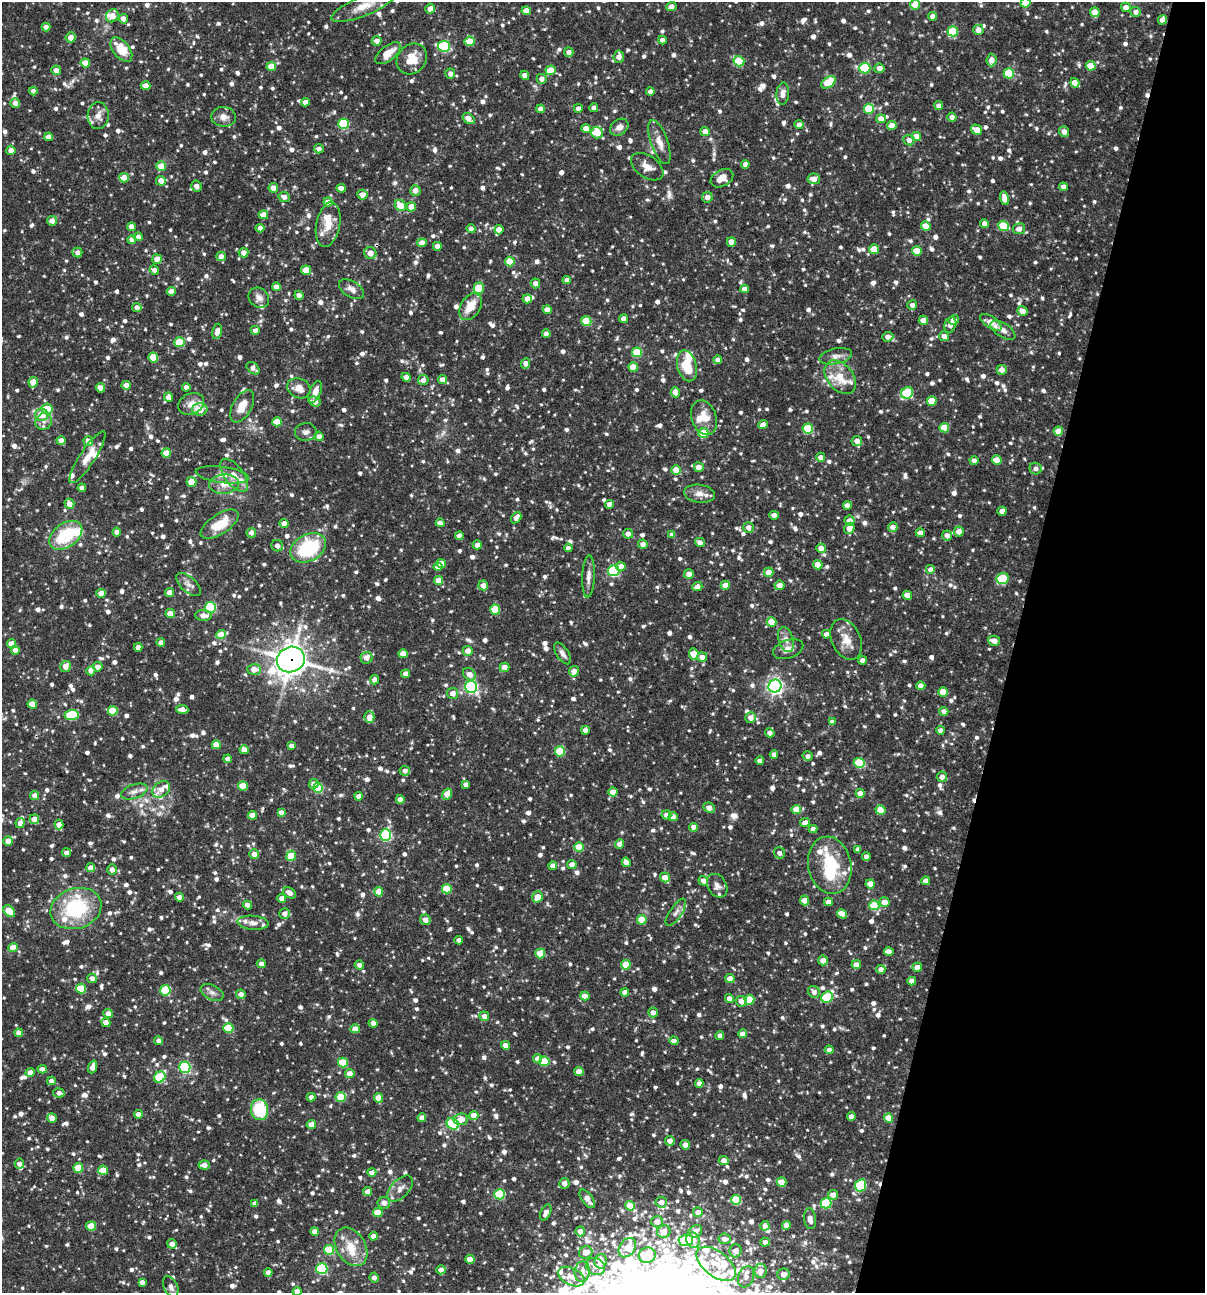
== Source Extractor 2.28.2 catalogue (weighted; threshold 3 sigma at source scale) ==
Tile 8 of 4 x 4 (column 4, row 2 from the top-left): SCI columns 3860-5062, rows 2584-3874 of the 5187 x 5168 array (HDU 1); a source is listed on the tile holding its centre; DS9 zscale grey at full resolution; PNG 1207 x 1295 px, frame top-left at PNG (2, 2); each listed source drawn as its Kron ellipse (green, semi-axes under 4 px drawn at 4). Shown black and unused: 16% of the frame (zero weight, under 3 of 4 exposures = <1% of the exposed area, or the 3 px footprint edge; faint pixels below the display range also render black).
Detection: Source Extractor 2.28.2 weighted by HDU 2 'WHT'; one run over the whole footprint, this tile lists its part. Background 0.0857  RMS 0.0039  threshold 0.0174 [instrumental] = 3 sigma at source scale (4.5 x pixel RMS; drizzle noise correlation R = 1.50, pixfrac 1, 0.05/0.05 arcsec/px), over >= 5 px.
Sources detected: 1450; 2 inside a brighter object's white glare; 4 cosmic-ray / hot-pixel residue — neither listed nor drawn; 54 inside a brighter listed object's ellipse — not listed separately; of the other 1390, all 500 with FLUX_AUTO >= 1.91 (the completeness limit of this list) listed and drawn (890 fainter detections not listed), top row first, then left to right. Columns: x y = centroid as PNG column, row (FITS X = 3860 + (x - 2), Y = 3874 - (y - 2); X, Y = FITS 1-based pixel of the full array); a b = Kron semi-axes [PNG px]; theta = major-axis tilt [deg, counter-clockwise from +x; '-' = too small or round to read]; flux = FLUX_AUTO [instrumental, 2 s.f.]
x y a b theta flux
1025 3 5 5 - 5.2
915 5 5 4 - 7.7
363 6 34 9 22 6.9
671 6 5 4 - 2.7
1126 7 5 4 - 3.3
430 9 5 4 - 2.8
526 11 4 4 - 4.4
1095 12 5 5 - 6.8
1136 12 5 5 - 2
112 16 7 6 - 5.3
933 16 4 4 - 2.4
123 19 5 4 - 3
1162 20 5 4 - 2.5
46 27 4 4 - 3
978 30 5 5 - 2.7
953 31 5 5 - 16
71 37 5 5 - 3.3
662 40 4 4 - 2.7
377 41 5 4 - 2.7
470 41 5 5 - 8.4
444 46 6 5 - 35
121 50 14 8 -51 9.5
569 52 5 4 - 2.5
388 53 15 7 39 5.4
619 57 6 5 - 2.4
412 59 16 14 49 6.7
992 60 6 5 - 3.2
739 61 5 5 - 16
85 63 4 4 - 6.2
271 66 5 4 - 8.1
1091 66 5 5 - 6.3
865 68 5 5 - 22
879 68 5 5 - 2.7
56 70 5 5 - 2.9
551 70 5 5 - 6.7
1009 73 5 5 - 19
450 74 5 5 - 2
525 75 5 4 - 3.1
542 79 5 5 - 2.1
828 82 8 5 35 14
1075 83 5 4 - 4.2
146 86 5 4 - 3.4
33 91 4 4 - 1.9
650 92 4 4 - 2.1
783 94 11 6 84 2.4
305 102 4 4 - 2.6
15 103 5 4 - 2.6
939 106 4 4 - 2.5
578 108 4 4 - 2.2
594 108 4 4 - 2.3
541 109 4 4 - 2.6
869 109 5 5 - 15
98 116 13 10 87 3.5
223 117 12 10 -6 2.8
952 117 4 4 - 2.5
468 119 7 4 -35 3.6
881 119 5 4 - 3.4
343 124 5 5 - 27
799 125 4 4 - 3
892 125 5 4 - 4.1
619 127 10 7 38 2.6
586 129 5 4 - 4.4
977 130 6 4 -31 4.7
1064 131 5 5 - 2.7
705 132 4 4 - 3.6
597 133 6 6 - 7.6
916 136 4 4 - 4.4
49 137 4 4 - 2.8
909 140 6 5 - 2.4
659 142 23 8 -70 4.4
319 149 5 4 - 2
11 150 4 4 - 2.7
745 164 4 4 - 1.9
161 166 5 5 - 7.4
647 167 18 11 -35 3.9
124 178 5 4 - 5
722 178 12 8 29 4.2
814 179 6 5 - 3.3
161 181 5 5 - 3.8
196 186 5 5 - 2.5
1063 187 4 4 - 2.6
273 188 5 5 - 3.2
341 188 4 4 - 4
415 190 5 5 - 2.8
362 195 5 5 - 3.1
284 197 5 5 - 2.7
707 197 5 5 - 2.6
1005 198 7 4 -75 4.4
328 202 4 4 - 4.7
400 205 6 5 - 6.7
411 207 5 4 - 4
263 215 5 4 - 5
52 221 5 5 - 3
328 224 22 12 78 6.1
984 224 4 4 - 2.3
926 226 5 4 - 5.6
1003 226 5 5 - 16
131 227 4 4 - 3.5
260 228 4 4 - 2.3
471 229 4 4 - 2.5
1019 229 6 5 - 2.6
499 230 5 4 - 4.1
138 237 4 4 - 2.5
132 240 4 4 - 2.7
731 242 5 4 - 3.3
422 243 4 4 - 3.5
437 246 4 4 - 2.7
874 249 5 5 - 7.4
917 251 5 4 - 9.3
77 252 5 5 - 2.2
243 253 5 5 - 3
370 253 6 6 - 3.8
221 256 4 4 - 2.9
157 259 5 4 - 3.9
510 261 5 5 - 10
154 270 5 4 - 1.9
306 270 5 4 - 9
567 280 4 4 - 2.3
535 283 5 4 - 2.6
276 287 4 4 - 2.9
479 288 5 5 - 16
351 289 14 8 -31 2.6
744 289 4 4 - 2.6
171 291 4 4 - 3.2
299 295 4 4 - 2.1
259 298 11 9 -39 2.4
527 299 4 4 - 3.7
912 305 5 4 - 2
137 307 4 4 - 2.5
471 307 15 9 59 7.3
547 310 4 4 - 3.2
1022 311 5 4 - 3.4
624 319 4 4 - 2.6
923 320 4 4 - 3.9
954 320 5 4 - 2.8
586 321 5 5 - 14
991 322 12 5 -35 4.5
950 325 8 6 71 2.2
255 330 4 4 - 2.3
1003 330 14 7 -33 2.5
217 331 8 4 80 2.8
546 334 4 4 - 3.2
944 336 5 4 - 2.6
888 337 5 4 - 2.7
180 342 5 5 - 12
637 352 5 5 - 16
836 356 16 7 12 2.6
153 357 5 5 - 9.6
718 360 4 4 - 2.4
526 363 5 4 - 2.5
687 366 16 9 -75 10
633 367 5 4 - 6.8
253 368 7 5 -43 2
1002 370 5 5 - 2.6
406 377 5 4 - 3.1
840 377 19 13 -50 9
423 380 5 5 - 2.4
442 380 4 4 - 3.4
33 382 5 4 - 5.5
126 385 4 4 - 3.7
186 387 4 4 - 2.5
100 388 5 4 - 2.9
299 388 12 9 -26 4
315 392 11 5 67 3.7
675 392 5 4 - 3.6
907 393 6 5 - 24
168 397 4 4 - 2.7
315 401 6 5 - 2.8
932 401 5 4 - 8.1
191 404 13 10 26 3.8
242 406 18 9 61 6.1
47 409 5 5 - 7.4
200 409 7 6 - 6.8
41 415 6 6 - 6.8
704 418 18 12 -69 6.7
44 421 9 8 - 2.2
277 422 5 4 - 9
763 425 5 4 - 3.7
808 428 5 5 - 17
944 428 5 5 - 11
1058 431 4 4 - 4.7
306 432 11 9 5 2
703 433 5 5 - 12
319 436 4 4 - 2.6
61 440 4 4 - 2.5
88 441 5 5 - 3.2
857 441 5 5 - 3.2
166 453 5 4 - 5.5
87 457 30 7 57 6.1
821 457 4 4 - 2.8
974 460 4 4 - 1.9
997 460 5 4 - 7.1
699 467 5 5 - 4.2
1036 468 6 5 - 1.9
676 470 5 5 - 5.7
222 475 27 8 -8 4.1
234 475 19 9 -53 4.8
191 482 5 5 - 7.2
224 484 15 9 6 4.5
82 488 4 4 - 2.5
699 494 15 9 -8 3.2
69 504 5 4 - 3.1
609 504 4 4 - 2.7
847 505 4 4 - 2.6
1002 511 4 4 - 2.8
774 515 4 4 - 3.1
516 518 6 4 56 2.9
850 521 5 5 - 2.7
440 523 4 4 - 2.8
220 524 22 10 33 11
284 524 4 4 - 4.4
748 527 5 5 - 2.7
893 527 5 4 - 2.9
849 528 6 5 - 3.5
959 531 5 5 - 3.1
117 532 4 4 - 3
251 533 5 5 - 1.9
920 533 4 4 - 3.2
628 534 5 4 - 2.4
66 535 18 12 35 19
672 535 4 4 - 2.5
947 535 5 5 - 2.4
459 536 4 4 - 2.7
700 542 5 4 - 2.7
643 544 5 4 - 2.4
477 545 4 4 - 2.4
277 546 6 5 - 2
308 548 19 13 28 30
568 548 4 4 - 2.6
821 548 5 4 - 3.6
441 563 5 4 - 4.8
818 565 5 4 - 5.3
621 566 5 4 - 3
438 567 4 4 - 3.2
931 570 5 5 - 2.9
614 571 5 5 - 45
769 572 5 4 - 3.7
689 574 5 4 - 2.7
589 577 21 6 87 2.7
1003 579 6 5 - 18
439 580 4 4 - 5.7
189 584 15 7 -42 2.2
483 585 5 5 - 3.4
725 585 4 4 - 5
779 585 5 4 - 2.7
697 587 5 4 - 2.9
101 593 4 4 - 4.1
170 593 4 4 - 4.4
907 595 5 4 - 5.3
210 607 5 5 - 35
495 610 5 5 - 13
170 614 5 4 - 5.3
203 615 8 5 -1 3.1
772 622 5 4 - 5.9
826 634 4 4 - 2.3
221 635 5 4 - 8
786 639 13 7 -74 2.6
846 640 21 14 -65 5.9
994 641 6 5 - 3
161 643 4 4 - 2.8
11 644 4 4 - 5.2
138 647 4 4 - 2.8
788 649 16 9 19 3.1
15 650 4 4 - 2.4
468 651 5 5 - 3.3
562 653 12 6 -56 2
403 654 5 4 - 3.9
694 654 6 5 - 8.4
702 657 5 4 - 2.8
366 658 6 6 - 3
291 659 14 12 22 550
862 660 4 4 - 2
65 666 6 5 - 3.6
98 667 5 4 - 2.9
505 667 5 4 - 3.3
254 669 7 5 0 4.2
91 671 4 4 - 3.3
574 671 5 5 - 4.3
406 674 4 4 - 2.7
469 674 7 5 -45 3.2
374 680 5 4 - 2.6
775 686 7 6 - 130
921 686 4 4 - 3.9
471 687 6 6 - 77
943 692 5 4 - 6
453 693 5 5 - 2.8
32 704 4 4 - 6.7
182 710 6 4 -6 3.5
113 711 5 5 - 13
944 711 4 4 - 2.5
72 715 7 5 7 23
369 717 6 5 - 3.9
751 718 5 5 - 3
832 722 4 4 - 2.6
585 730 4 4 - 2.8
940 730 4 4 - 2.3
770 733 5 4 - 2
216 745 4 4 - 5.8
291 746 4 4 - 2.2
244 750 5 4 - 4.3
560 751 5 5 - 19
774 754 4 4 - 2.7
808 756 5 4 - 1.9
228 759 4 4 - 2.2
760 761 4 4 - 2.5
859 763 5 5 - 20
405 771 5 5 - 2.1
942 777 5 5 - 2.3
314 784 5 5 - 3
466 784 4 4 - 2
243 786 5 4 - 11
318 788 5 5 - 18
161 789 9 7 40 3.2
134 791 14 7 20 2.5
613 792 4 4 - 4.9
860 793 4 4 - 4.7
447 794 5 4 - 5
35 796 4 4 - 3
359 796 4 4 - 2.5
400 799 4 4 - 2.5
709 808 6 5 - 2.9
796 810 5 4 - 8.3
880 810 5 4 - 6.8
281 812 4 4 - 2.2
252 815 4 4 - 4.7
666 815 5 4 - 3.1
673 817 4 4 - 2.7
34 819 5 4 - 4
20 823 5 4 - 2.9
805 823 5 4 - 2.7
59 825 5 4 - 3.4
694 827 4 4 - 3.1
813 829 4 4 - 2.7
385 835 5 5 - 44
8 841 5 5 - 3.4
620 844 4 4 - 2.7
579 847 5 4 - 11
858 849 4 4 - 2.2
67 853 4 4 - 2.4
779 853 6 5 - 1.9
254 854 5 4 - 2.9
291 856 5 5 - 9.6
866 857 4 4 - 2.4
626 862 5 4 - 2.7
572 864 5 4 - 3
830 865 29 21 -79 19
553 866 4 4 - 2.5
90 868 4 4 - 2.9
112 870 5 5 - 1.9
665 878 5 4 - 5.9
703 881 5 4 - 2.7
926 881 4 4 - 3.5
870 884 4 4 - 5
717 886 12 9 -60 2.3
447 889 5 5 - 13
379 892 4 4 - 5.5
289 893 7 5 -32 2.9
179 897 4 4 - 2.7
538 897 6 5 - 5.4
282 898 4 4 - 3.2
805 900 5 4 - 4.5
828 902 4 4 - 2.6
884 902 5 5 - 4.5
247 905 5 4 - 2.6
874 905 5 5 - 15
76 909 26 20 18 31
9 911 7 5 -49 12
676 912 16 6 56 1.9
285 914 5 5 - 2.7
842 914 5 4 - 4.8
425 920 5 5 - 3.2
642 920 5 5 - 11
253 923 15 7 -5 2.4
459 940 4 4 - 2.5
13 948 4 4 - 5
889 952 5 4 - 2.9
540 953 5 5 - 9.2
823 960 5 5 - 2.7
261 964 4 4 - 2.3
359 965 4 4 - 2.1
626 965 5 4 - 10
856 965 4 4 - 3.8
917 967 5 4 - 3.8
881 969 4 4 - 2.5
92 978 5 5 - 2.5
730 979 4 4 - 4.9
912 981 4 4 - 2.8
81 989 5 5 - 12
165 990 5 5 - 16
212 992 12 7 -26 2.1
625 992 4 4 - 2.6
814 992 6 5 - 2.1
241 994 5 4 - 2.3
585 996 4 4 - 3.3
827 997 6 5 - 24
729 998 4 4 - 2.4
749 1000 5 5 - 11
741 1001 5 5 - 3.4
653 1013 5 4 - 2.7
108 1014 5 4 - 2.8
484 1016 5 5 - 2.5
106 1022 4 4 - 3.5
373 1023 4 4 - 2.1
228 1028 5 5 - 14
355 1029 4 4 - 4
19 1033 4 4 - 2.9
742 1034 4 4 - 2.9
720 1035 4 4 - 2.1
159 1041 4 4 - 2.1
674 1041 4 4 - 2.4
505 1045 4 4 - 2.6
829 1050 4 4 - 2.4
538 1059 4 4 - 4.2
544 1061 5 5 - 12
343 1062 5 5 - 13
92 1067 6 4 70 3.3
185 1067 6 5 - 46
42 1069 5 4 - 2.6
30 1072 5 4 - 3
579 1072 4 4 - 4.5
350 1074 5 4 - 3.1
160 1077 6 5 - 24
51 1081 4 4 - 2
699 1083 4 4 - 2.5
59 1093 6 4 -12 2
311 1097 4 4 - 2.3
341 1097 5 5 - 15
378 1098 4 4 - 6
259 1110 10 8 -85 19
138 1114 4 4 - 3.2
474 1116 4 4 - 6.1
851 1116 4 4 - 2.5
52 1118 5 4 - 2.7
422 1118 4 4 - 2.8
889 1118 5 4 - 7.6
461 1119 7 6 - 4
311 1124 5 4 - 3.6
453 1124 6 5 - 34
670 1141 5 5 - 2.8
685 1145 5 4 - 2.8
724 1160 5 4 - 3
19 1164 5 5 - 1.9
204 1165 6 4 -5 2.7
78 1168 5 5 - 12
103 1170 5 4 - 6.3
372 1172 4 4 - 3
781 1182 5 4 - 7.3
564 1183 5 5 - 2.5
861 1185 6 5 - 24
400 1189 16 9 46 2.9
368 1192 4 4 - 2.9
500 1194 5 5 - 24
833 1195 5 5 - 3.1
587 1199 11 5 -53 2.8
736 1200 5 5 - 20
661 1202 6 5 - 2.8
255 1203 4 4 - 2.8
384 1203 6 6 - 2.8
826 1203 5 5 - 28
630 1206 5 4 - 7.6
378 1212 5 4 - 9.8
546 1212 9 5 67 2.7
698 1212 5 5 - 2.7
810 1219 10 6 -82 2.5
657 1222 6 5 - 2.9
786 1225 4 4 - 3.1
91 1226 5 4 - 8.7
765 1226 5 4 - 2.8
315 1231 4 4 - 2.7
580 1231 5 4 - 2.8
664 1231 7 6 - 4
695 1231 7 5 34 3.4
373 1236 4 4 - 3.1
724 1239 6 5 - 2.7
686 1240 7 6 - 23
693 1240 8 6 -61 4.2
765 1242 5 4 - 2.2
172 1244 5 4 - 2.7
351 1247 21 14 -58 8.6
627 1248 10 7 54 4.9
329 1250 5 5 - 19
735 1251 6 6 - 3.4
586 1252 7 6 - 3.5
647 1255 8 7 - 14
470 1259 4 4 - 6.4
601 1261 7 6 - 4.3
716 1264 23 12 -38 9.4
595 1266 10 8 -29 3.1
322 1269 5 5 - 38
441 1270 5 4 - 2.9
761 1271 7 6 - 3.3
268 1272 4 4 - 2.6
582 1272 10 7 82 3.4
783 1274 6 5 - 3.5
571 1277 14 8 -26 5
746 1277 11 7 70 2
374 1278 5 4 - 2
142 1282 4 4 - 2.5
171 1287 11 6 -64 2.1
297 1291 4 4 - 3
Overlapping masked pixels (flux is a lower limit): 4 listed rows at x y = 869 109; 255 330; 495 610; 291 659
Isophote crosses this tile's border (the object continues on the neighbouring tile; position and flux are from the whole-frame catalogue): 4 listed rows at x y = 1025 3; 915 5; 363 6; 297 1291